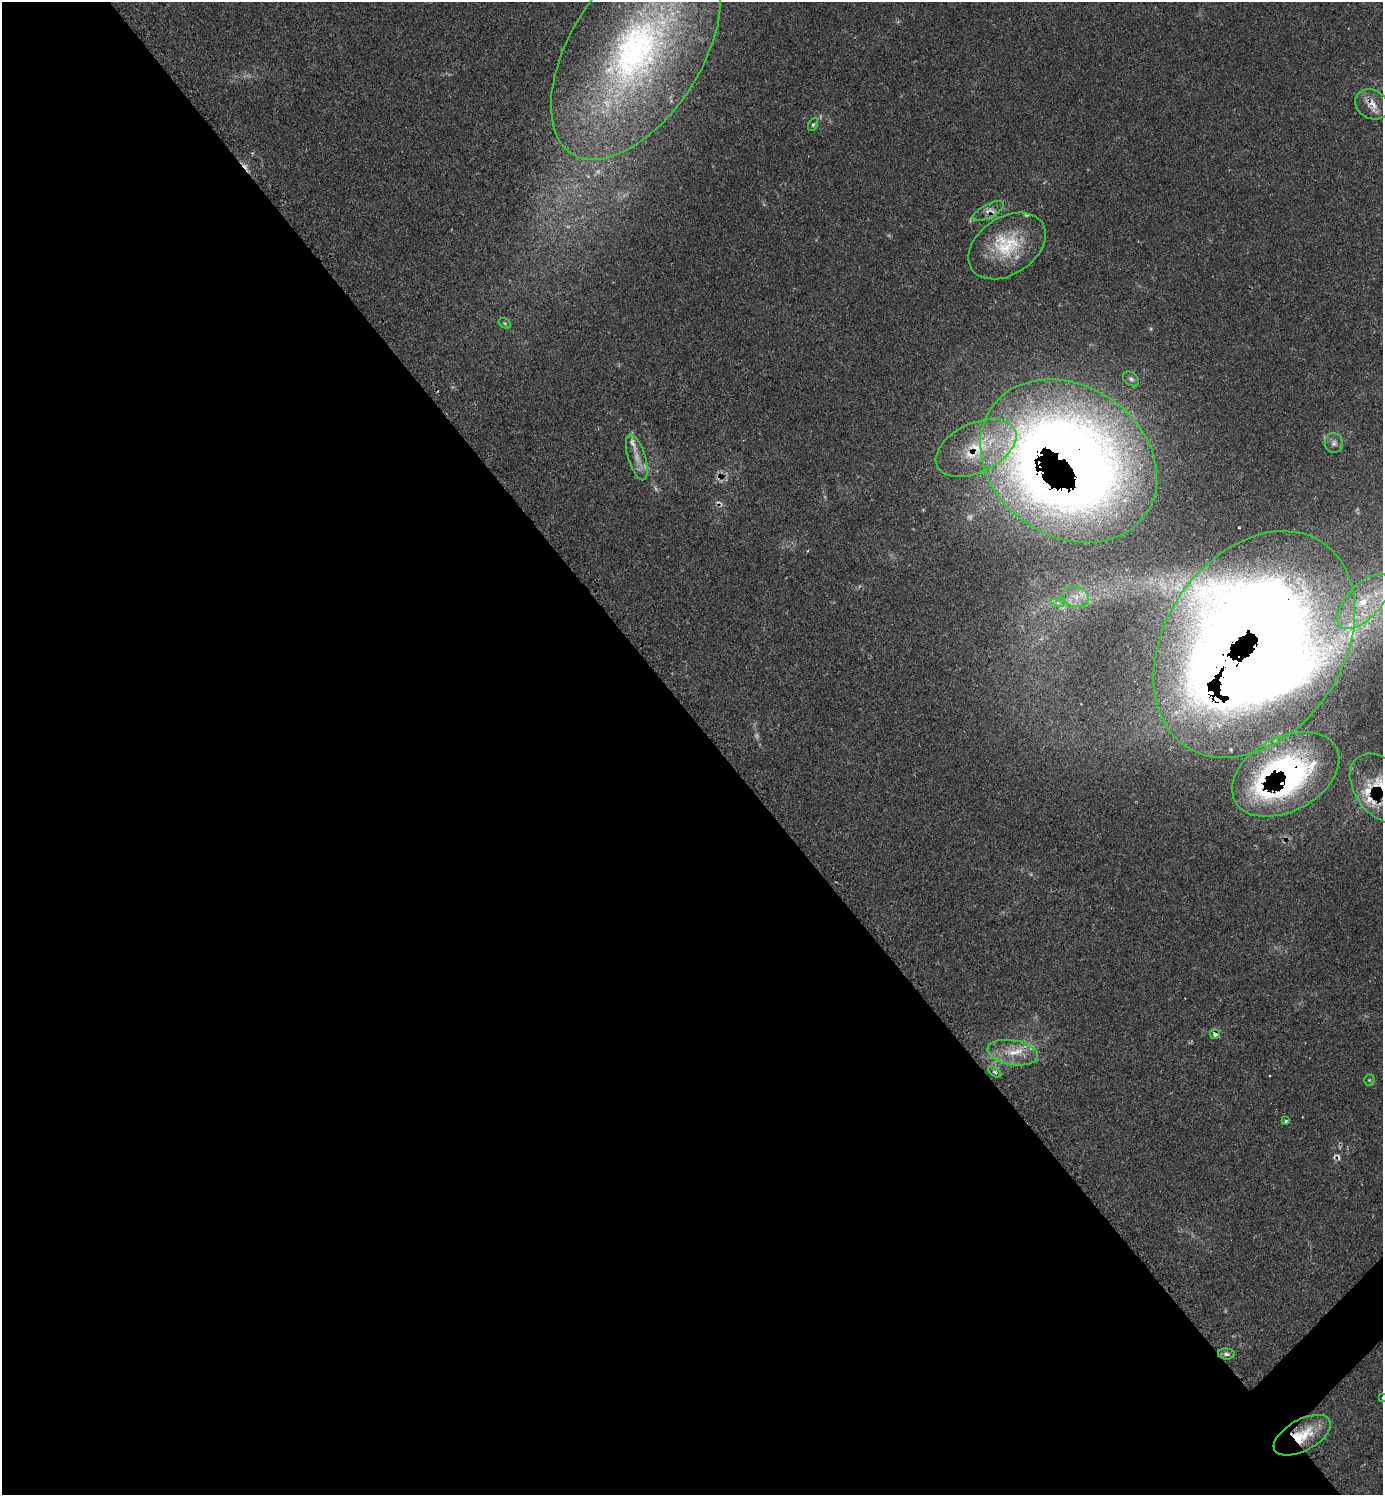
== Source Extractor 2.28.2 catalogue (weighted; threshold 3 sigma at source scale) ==
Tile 9 of 4 x 4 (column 1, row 3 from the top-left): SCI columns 295-1675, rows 1495-2987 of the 5985 x 5985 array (HDU 1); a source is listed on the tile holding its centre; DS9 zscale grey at full resolution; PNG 1385 x 1497 px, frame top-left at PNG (2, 2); each listed source drawn as its Kron ellipse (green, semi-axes under 4 px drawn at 4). Shown black and unused: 53% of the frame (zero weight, under 2 of 3 exposures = <1% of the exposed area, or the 3 px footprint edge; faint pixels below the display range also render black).
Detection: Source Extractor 2.28.2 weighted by HDU 2 'WHT'; one run over the whole footprint, this tile lists its part. Background 0.0626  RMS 0.0057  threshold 0.0257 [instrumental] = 3 sigma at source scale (4.5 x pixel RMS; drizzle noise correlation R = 1.50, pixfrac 1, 0.05/0.05 arcsec/px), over >= 5 px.
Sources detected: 38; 4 too faint to see at this stretch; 4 cosmic-ray / hot-pixel residue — neither listed nor drawn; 5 inside a brighter listed object's ellipse — not listed separately; the other 25 listed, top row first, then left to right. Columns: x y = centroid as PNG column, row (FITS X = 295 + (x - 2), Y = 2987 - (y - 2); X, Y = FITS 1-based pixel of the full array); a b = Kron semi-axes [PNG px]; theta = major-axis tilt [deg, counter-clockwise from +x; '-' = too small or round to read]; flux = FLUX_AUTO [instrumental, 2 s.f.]
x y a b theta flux
636 51 121 66 58 240
1372 104 17 14 -29 6.8
813 125 7 4 62 0.92
989 211 17 6 28 3.9
1007 246 42 28 33 34
505 323 6 4 -31 0.85
1131 379 9 6 -37 1.5
1334 443 10 9 - 2.6
976 448 43 24 25 32
637 457 24 8 -73 6.9
1069 461 94 75 -35 1000
1076 597 13 10 -18 6.4
1364 601 34 17 47 27
1058 603 7 4 -18 1.3
1254 644 123 89 56 1800
1286 774 57 37 28 210
1382 788 39 26 -50 36
1215 1034 5 4 - 3.3
1013 1053 25 12 -10 13
995 1072 7 4 -36 1.1
1369 1080 5 5 - 0.79
1286 1121 3 3 - 1.7
1226 1354 8 5 -3 1.7
1382 1398 2 2 - 0.42
1302 1435 31 15 29 20
Overlapping masked pixels (flux is a lower limit): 10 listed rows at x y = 1372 104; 989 211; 1007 246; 976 448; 1069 461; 1254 644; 1286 774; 1382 788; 1215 1034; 1302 1435
Isophote crosses this tile's border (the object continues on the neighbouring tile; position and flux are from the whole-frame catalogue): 4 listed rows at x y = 636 51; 1364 601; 1382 788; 1382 1398